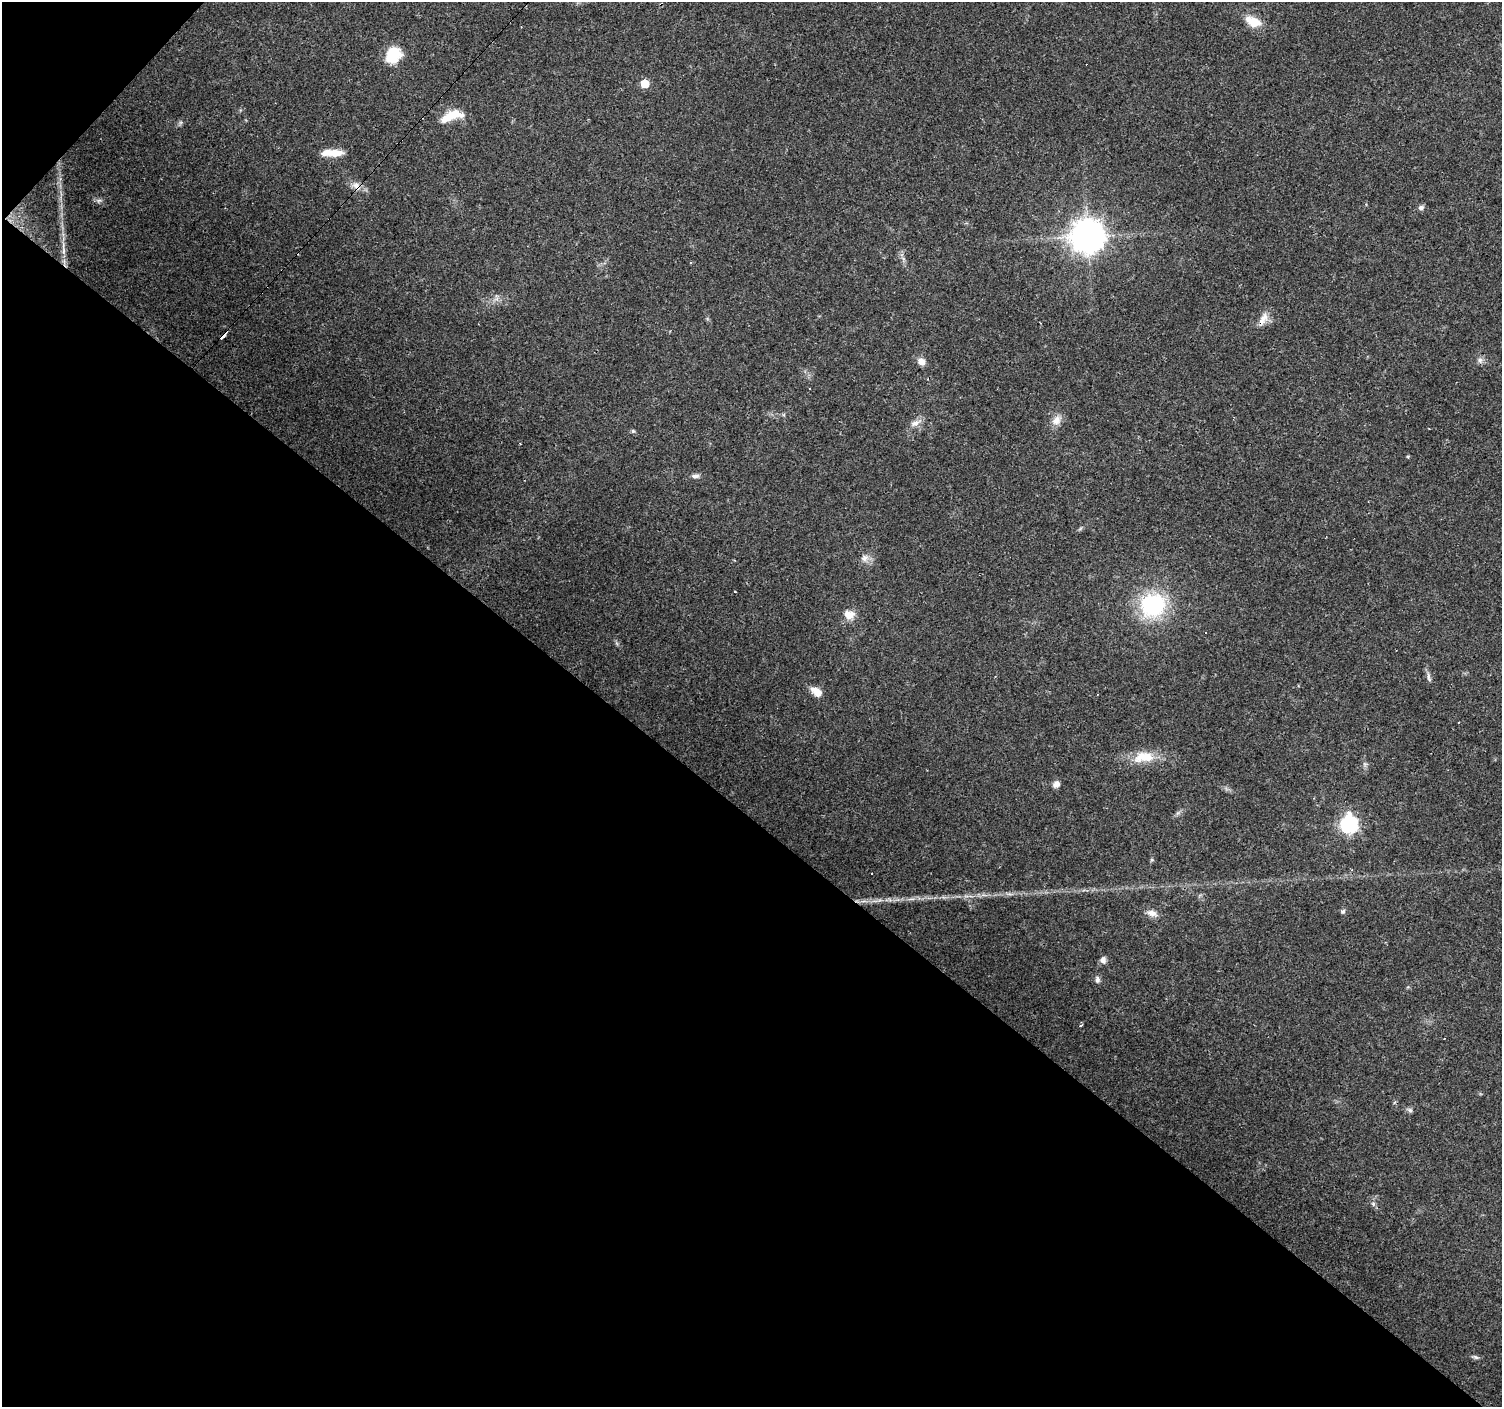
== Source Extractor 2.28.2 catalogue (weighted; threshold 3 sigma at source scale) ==
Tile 9 of 4 x 4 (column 1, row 3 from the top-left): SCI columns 1-1500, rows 1574-2978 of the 6002 x 6022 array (HDU 1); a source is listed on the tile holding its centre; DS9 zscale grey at full resolution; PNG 1504 x 1409 px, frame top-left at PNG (2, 2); no overlay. Shown black and unused: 43% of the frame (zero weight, under 3 of 4 exposures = <1% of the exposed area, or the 3 px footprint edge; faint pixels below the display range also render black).
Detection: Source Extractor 2.28.2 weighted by HDU 2 'WHT'; one run over the whole footprint, this tile lists its part. Background 0.0579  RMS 0.004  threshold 0.0179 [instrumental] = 3 sigma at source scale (4.5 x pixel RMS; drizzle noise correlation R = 1.50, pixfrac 1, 0.0396/0.0396 arcsec/px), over >= 5 px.
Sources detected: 45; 4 cosmic-ray / hot-pixel residue — not listed; the other 41 listed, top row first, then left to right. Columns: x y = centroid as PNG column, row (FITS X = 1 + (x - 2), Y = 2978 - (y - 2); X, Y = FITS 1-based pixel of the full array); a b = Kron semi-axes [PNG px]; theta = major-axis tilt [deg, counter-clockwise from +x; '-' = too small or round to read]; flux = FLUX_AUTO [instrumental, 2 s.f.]
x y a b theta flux
1253 22 21 11 -23 6.9
393 55 18 14 52 12
645 84 5 5 - 11
451 116 27 10 19 9.3
333 153 24 7 -1 6.6
356 185 11 9 -54 2.6
99 200 7 4 2 0.9
1421 207 7 6 - 1.2
1088 236 10 10 - 730
63 251 15 5 -90 2.4
1263 319 20 9 62 3.6
223 336 7 3 45 3.2
1480 360 9 7 -75 1.5
921 361 9 8 - 2.6
809 389 3 3 - 0.55
1056 420 14 10 57 3.4
915 423 16 8 25 2.7
1429 429 3 2 - 0.26
633 431 5 5 - 0.58
520 443 3 3 - 0.4
1408 456 4 4 - 0.47
695 476 11 6 1 1.3
865 558 11 10 - 2.5
735 591 3 2 - 0.5
1153 605 29 27 30 37
849 615 14 11 -14 4.3
1205 632 3 2 - 0.7
1429 677 17 4 -79 1.4
817 692 12 7 -38 4.9
1144 757 29 14 9 10
1056 784 8 6 43 2.1
1349 824 8 7 - 120
1152 860 5 5 - 0.54
1343 911 6 5 - 0.84
1152 913 14 8 -14 2.7
1103 960 9 7 -86 1.7
1097 979 9 6 -84 1.3
1081 1025 4 3 - 0.44
1409 1110 7 5 -46 0.91
1373 1204 7 5 -46 0.88
1476 1357 9 5 -18 0.93
Overlapping masked pixels (flux is a lower limit): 2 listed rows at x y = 1263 319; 223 336